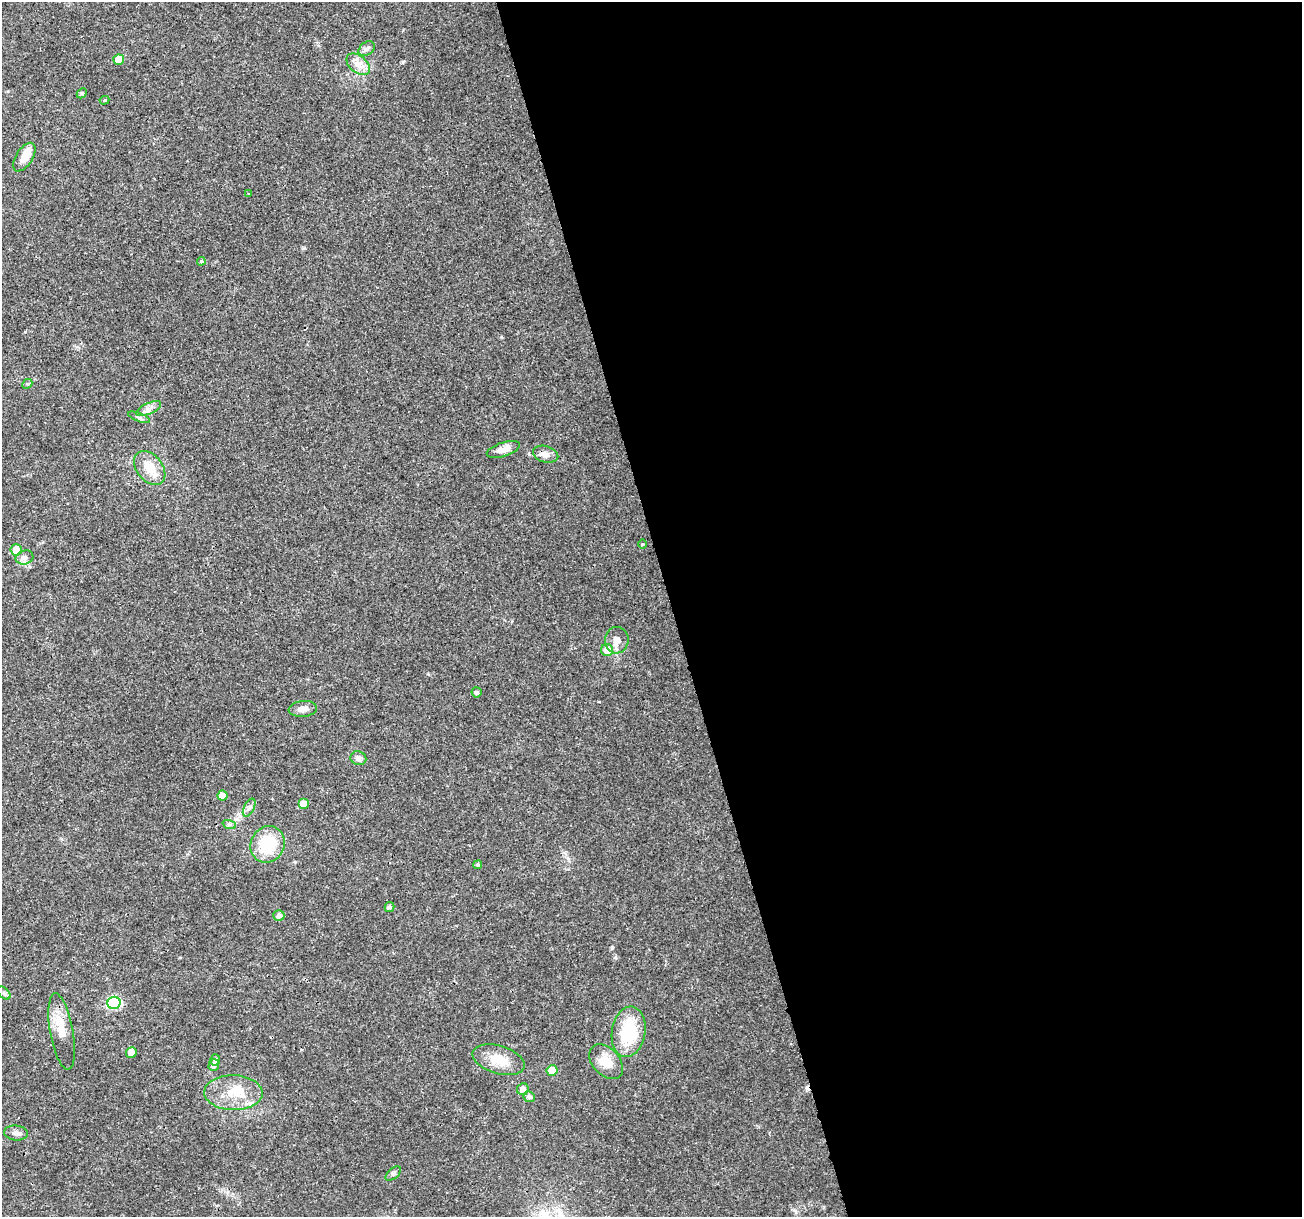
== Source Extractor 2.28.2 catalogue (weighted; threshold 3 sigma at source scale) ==
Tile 8 of 4 x 4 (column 4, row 2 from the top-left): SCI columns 3913-5212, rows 2541-3755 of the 5216 x 5025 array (HDU 1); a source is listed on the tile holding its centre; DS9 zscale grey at full resolution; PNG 1304 x 1219 px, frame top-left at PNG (2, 2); each listed source drawn as its Kron ellipse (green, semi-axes under 4 px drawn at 4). Shown black and unused: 48% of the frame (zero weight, under 3 of 4 exposures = <1% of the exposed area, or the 3 px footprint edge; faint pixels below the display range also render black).
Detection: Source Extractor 2.28.2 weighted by HDU 2 'WHT'; one run over the whole footprint, this tile lists its part. Background 0.0139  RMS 0.0023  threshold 0.0104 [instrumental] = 3 sigma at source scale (4.5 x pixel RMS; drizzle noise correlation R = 1.50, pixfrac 1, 0.0396/0.0396 arcsec/px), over >= 5 px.
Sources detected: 47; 1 cosmic-ray / hot-pixel residue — neither listed nor drawn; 1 inside a brighter listed object's ellipse — not listed separately; the other 45 listed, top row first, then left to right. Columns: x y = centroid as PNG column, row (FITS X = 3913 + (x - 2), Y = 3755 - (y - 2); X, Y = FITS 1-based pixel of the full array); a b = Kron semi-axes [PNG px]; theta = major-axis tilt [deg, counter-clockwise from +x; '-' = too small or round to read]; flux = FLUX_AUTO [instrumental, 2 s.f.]
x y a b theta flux
367 49 9 6 38 0.75
119 60 5 5 - 3.3
358 64 13 8 -40 1.9
82 93 6 4 45 0.3
104 100 5 4 - 0.28
24 157 16 8 58 2.9
249 194 4 3 - 0.24
201 261 4 4 - 0.28
27 384 5 4 - 0.3
149 409 13 5 24 1.2
139 417 11 3 -21 0.51
503 449 17 7 18 1.8
546 454 13 8 -16 1.3
150 468 19 13 -51 4.5
642 544 5 3 - 0.22
16 550 6 5 - 2.8
24 557 9 7 15 1
617 640 13 12 - 1.9
607 650 6 6 - 2.5
477 692 5 5 - 0.69
303 709 14 8 6 1.5
358 758 8 7 - 0.87
223 796 5 5 - 1.5
303 804 5 5 - 2.7
249 808 10 5 63 0.73
229 824 7 4 -18 0.44
268 844 19 17 61 9.9
478 865 4 4 - 0.3
389 907 5 4 - 0.66
279 915 5 5 - 0.85
4 993 8 4 -44 0.54
114 1003 6 6 - 25
62 1031 39 11 -80 4.5
629 1032 25 16 80 11
131 1052 5 5 - 1.9
215 1060 6 5 - 0.59
499 1060 27 14 -16 4.8
606 1062 20 13 -47 3.7
214 1065 6 5 - 0.74
552 1071 5 5 - 4.4
523 1089 6 5 - 1.4
233 1093 29 17 -1 6.2
529 1097 6 5 - 0.74
16 1133 12 7 -6 1.1
393 1173 9 5 40 0.52
Unlisted compact peaks at least as high as the median listed source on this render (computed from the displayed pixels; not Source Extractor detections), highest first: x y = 612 947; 403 62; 303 248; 615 957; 501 337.